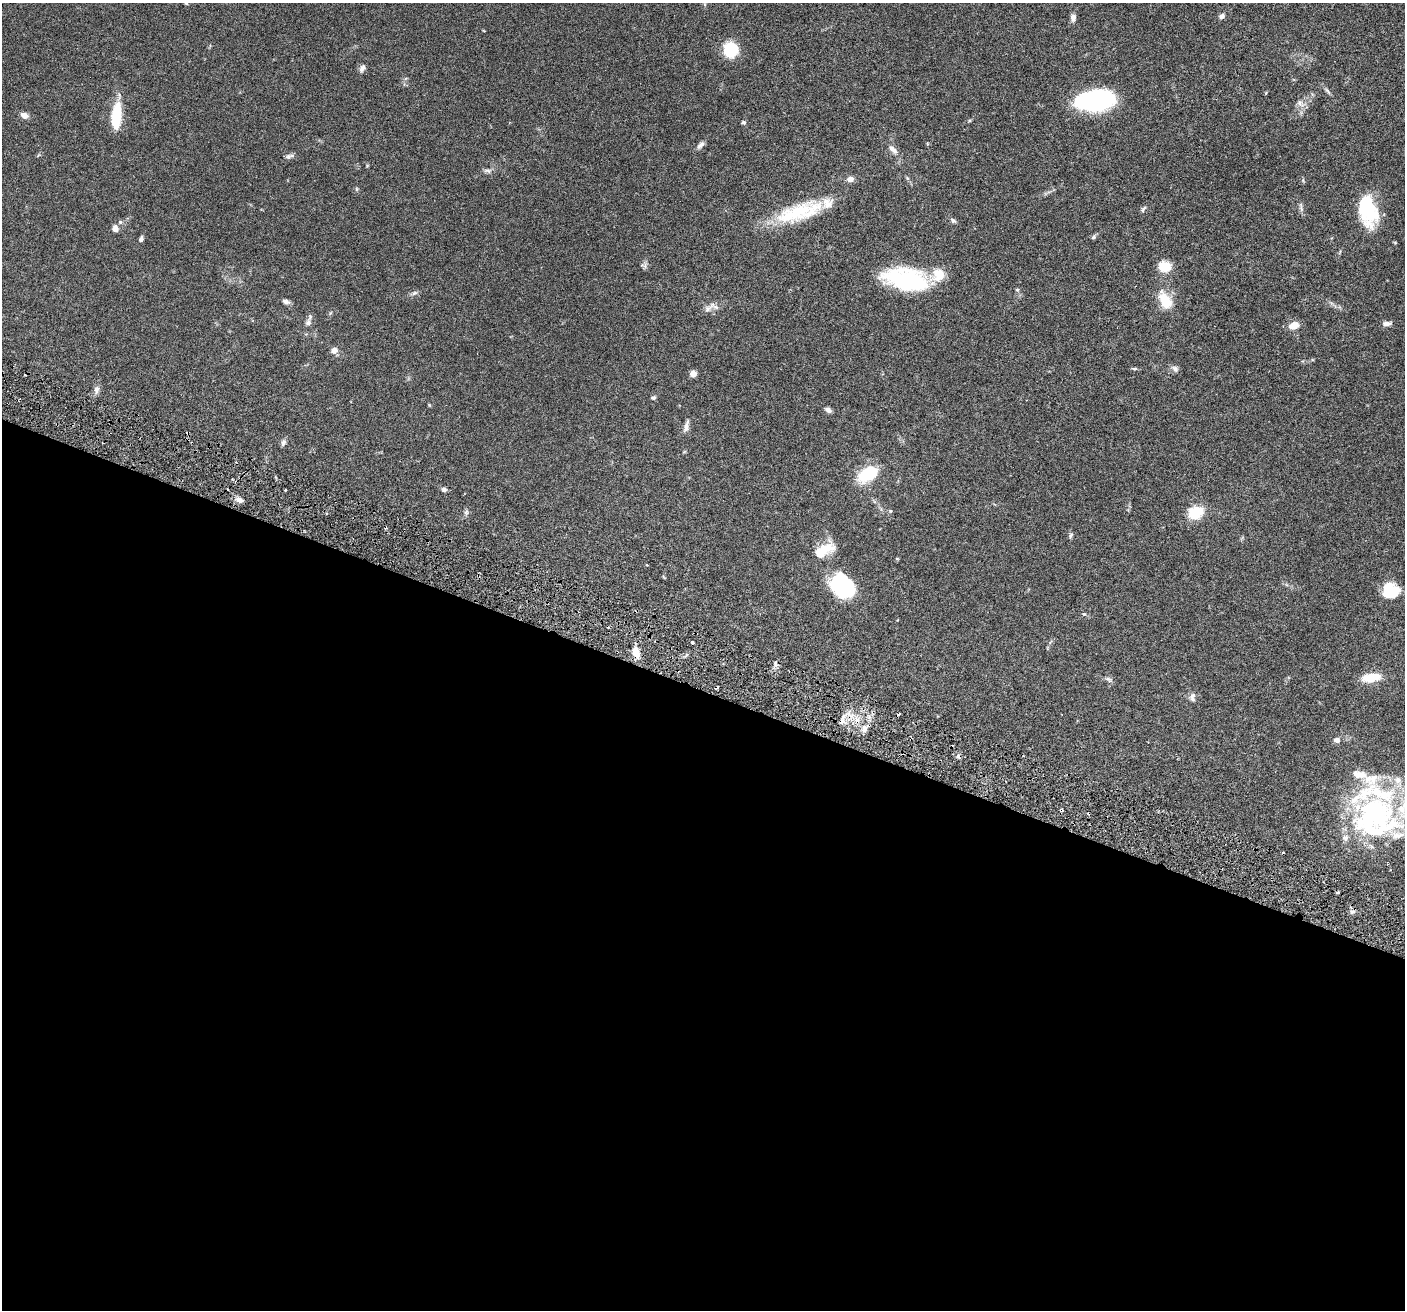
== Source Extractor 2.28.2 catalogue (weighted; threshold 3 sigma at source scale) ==
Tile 14 of 4 x 4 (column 2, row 4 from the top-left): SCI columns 1434-2836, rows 333-1640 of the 5669 x 5762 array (HDU 1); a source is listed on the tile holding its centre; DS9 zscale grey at full resolution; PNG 1407 x 1312 px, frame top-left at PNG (2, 3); no overlay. Shown black and unused: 47% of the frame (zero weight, under 3 of 6 exposures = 3% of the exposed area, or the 3 px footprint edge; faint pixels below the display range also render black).
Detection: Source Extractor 2.28.2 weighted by HDU 2 'WHT'; one run over the whole footprint, this tile lists its part. Background 0.054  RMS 0.0031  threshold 0.0128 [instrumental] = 3 sigma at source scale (4.09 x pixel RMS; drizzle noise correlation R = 1.36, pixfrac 0.8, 0.05/0.05 arcsec/px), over >= 5 px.
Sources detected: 91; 5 inside a brighter object's white glare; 8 cosmic-ray / hot-pixel residue — not listed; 8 inside a brighter listed object's ellipse — not listed separately; the other 70 listed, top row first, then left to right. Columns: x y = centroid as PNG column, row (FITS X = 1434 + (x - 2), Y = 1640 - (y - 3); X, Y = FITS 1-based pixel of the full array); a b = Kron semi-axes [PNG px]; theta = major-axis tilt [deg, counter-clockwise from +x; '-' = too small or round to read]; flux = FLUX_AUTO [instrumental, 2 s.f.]
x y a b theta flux
186 3 6 4 -45 0.32
1222 16 7 6 - 0.95
1073 17 10 6 -85 1.2
730 49 8 8 - 21
362 68 9 6 62 1
1328 91 12 3 -45 0.66
1095 100 36 19 6 33
1300 103 13 7 -46 1.4
24 115 9 6 -18 1.5
116 116 29 10 85 10
969 121 5 3 - 0.31
743 122 6 5 - 0.46
700 145 13 6 47 1
893 149 14 7 -42 1.6
288 157 8 7 - 0.83
487 171 11 5 -13 0.78
850 179 6 5 - 1.9
1301 207 13 4 -81 0.82
1143 209 9 4 51 0.53
1369 212 33 18 -87 14
795 213 58 21 25 17
953 220 8 5 -38 0.68
120 222 6 5 - 0.54
115 228 9 7 -77 1.2
1093 237 7 5 27 0.54
141 239 7 5 73 0.64
644 265 9 8 - 0.79
1165 267 13 11 -3 5.3
907 280 46 21 -12 30
1017 290 5 5 - 0.35
414 293 9 5 26 0.69
1165 300 25 14 -62 6.2
286 302 8 6 -26 0.95
707 309 14 8 38 1.6
308 323 9 8 - 1.1
1387 323 11 5 3 1.2
1294 325 9 7 21 3.6
334 350 7 6 - 1.7
1134 369 8 4 0 0.41
1175 369 10 8 -45 0.95
693 373 7 6 - 1.5
96 389 10 6 83 1.2
653 398 6 5 - 0.45
828 410 9 6 -33 0.88
686 426 17 6 77 1.4
283 443 8 6 67 0.89
868 474 22 13 31 12
444 489 6 5 - 0.78
285 490 3 2 - 0.36
239 500 11 6 -16 1.3
466 512 7 5 -45 0.56
1195 512 16 12 25 7.5
1071 535 7 5 61 0.49
823 551 29 12 27 6.5
897 559 5 3 - 0.22
844 588 21 20 - 23
1390 594 21 12 29 6.1
1084 614 5 4 - 0.33
692 642 3 3 - 0.35
635 651 13 9 71 2.5
1371 678 18 8 7 6.9
1108 679 10 6 -26 0.8
1192 697 13 7 80 1.1
842 721 9 7 57 1.5
864 729 8 7 - 1.4
1337 740 7 7 - 1
1398 780 11 10 - 2.2
1375 812 71 36 -31 48
1345 838 9 9 - 1.3
1352 912 6 4 0 0.65
Overlapping masked pixels (flux is a lower limit): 2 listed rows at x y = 842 721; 864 729
Isophote crosses this tile's border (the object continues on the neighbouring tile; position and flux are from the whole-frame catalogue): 1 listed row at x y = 186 3